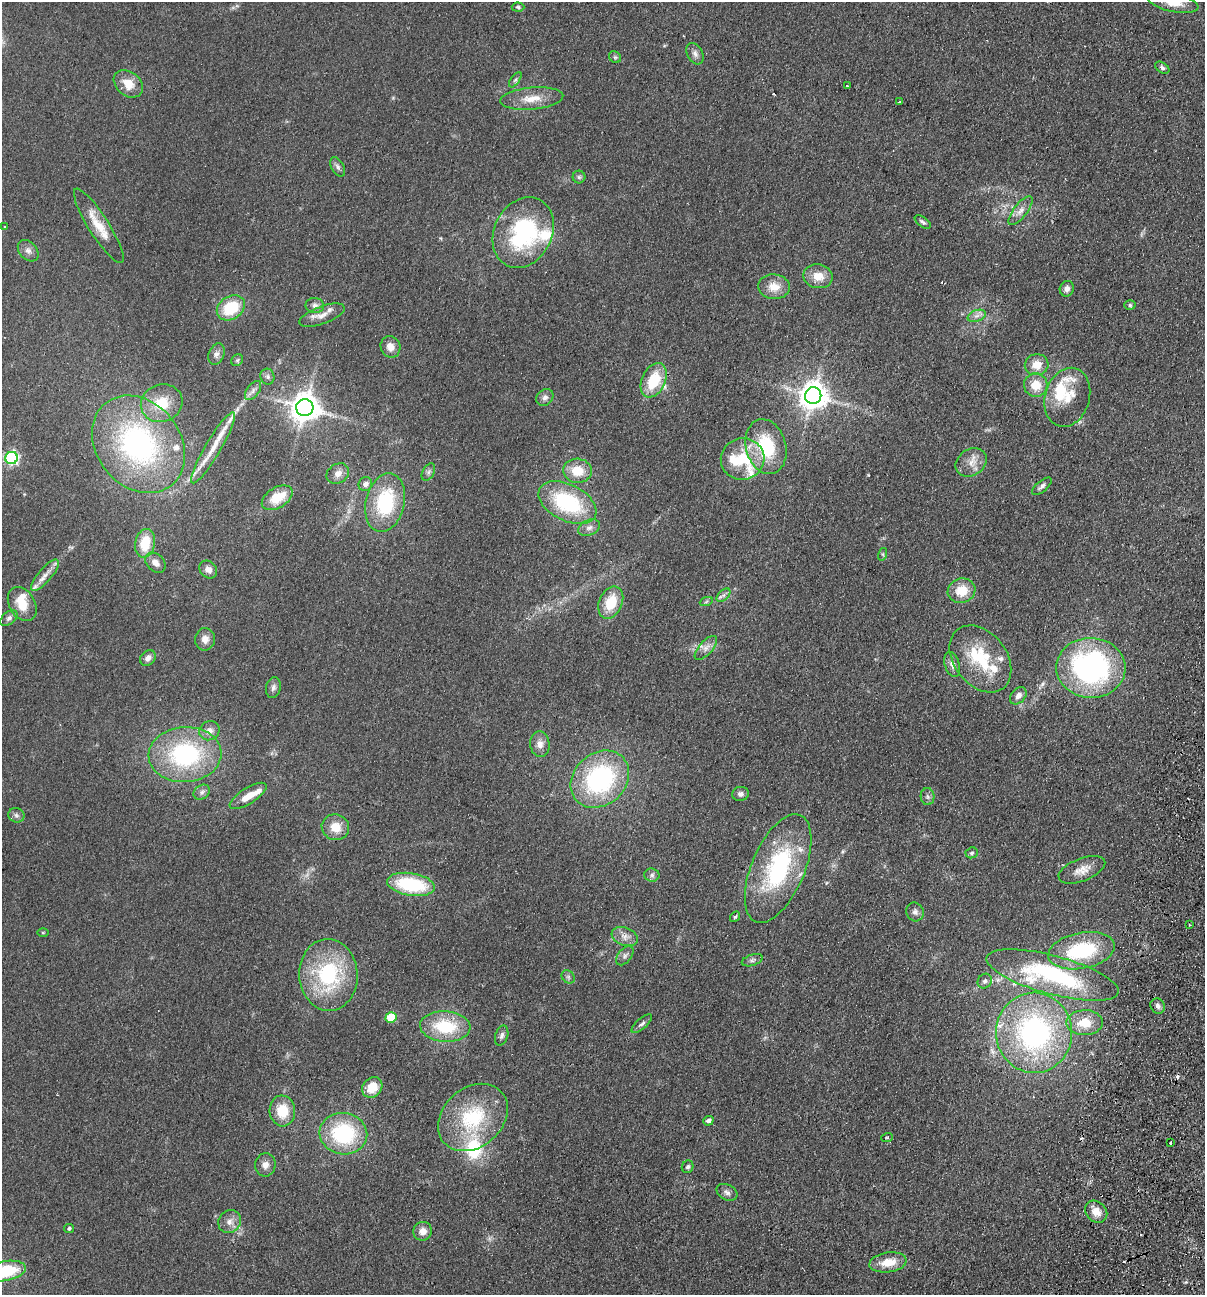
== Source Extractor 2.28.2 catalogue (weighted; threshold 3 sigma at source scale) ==
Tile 6 of 4 x 4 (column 2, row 2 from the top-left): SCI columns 1513-2715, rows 2607-3899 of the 5308 x 5212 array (HDU 1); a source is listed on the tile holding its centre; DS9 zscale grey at full resolution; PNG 1207 x 1297 px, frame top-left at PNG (2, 2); each listed source drawn as its Kron ellipse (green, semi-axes under 4 px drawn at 4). Shown black and unused: <1% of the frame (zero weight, under 2 of 3 exposures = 3% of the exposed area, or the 3 px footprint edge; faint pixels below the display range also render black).
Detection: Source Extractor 2.28.2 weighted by HDU 2 'WHT'; one run over the whole footprint, this tile lists its part. Background 0.0596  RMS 0.0088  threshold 0.0398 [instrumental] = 3 sigma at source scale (4.5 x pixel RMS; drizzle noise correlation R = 1.50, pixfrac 1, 0.05/0.05 arcsec/px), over >= 5 px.
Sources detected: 147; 2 inside a brighter object's white glare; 7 cosmic-ray / hot-pixel residue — neither listed nor drawn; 15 inside a brighter listed object's ellipse — not listed separately; the other 123 listed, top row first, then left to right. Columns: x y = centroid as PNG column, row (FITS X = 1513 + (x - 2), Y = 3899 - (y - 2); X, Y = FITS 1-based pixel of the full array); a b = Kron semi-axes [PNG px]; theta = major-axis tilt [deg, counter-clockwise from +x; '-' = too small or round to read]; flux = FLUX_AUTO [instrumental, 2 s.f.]
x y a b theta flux
1173 3 25 9 -12 14
518 7 6 4 -3 1.4
695 54 11 7 -60 4.1
615 57 6 5 - 1.6
1162 68 8 5 -34 2.1
515 80 9 4 54 2
128 84 16 12 -39 14
848 86 4 3 - 1.8
532 99 32 11 5 17
900 102 3 2 - 0.79
338 167 10 6 -60 2.8
579 177 6 6 - 1.8
1021 211 17 7 52 6.5
923 222 9 5 -35 2.2
99 226 43 10 -58 20
4 227 4 2 - 0.71
523 232 37 29 63 100
28 251 12 8 -48 4.8
818 276 15 12 -11 13
774 287 16 12 -5 13
1067 289 8 7 - 4.2
1130 305 5 5 - 1.6
315 306 9 7 -2 3.4
231 308 15 11 33 34
322 315 24 9 20 8.9
977 316 9 5 19 3.6
390 347 11 10 - 7.2
216 354 11 7 69 3.9
237 360 6 5 - 1.6
1037 365 12 10 11 12
267 377 8 7 - 2.5
654 380 18 11 65 34
1036 385 11 11 - 16
253 390 11 6 53 3.7
813 396 8 8 - 1200
545 397 9 7 44 3.7
1067 397 30 22 73 24
162 403 21 18 22 26
305 408 8 8 - 1400
138 444 53 42 -51 200
766 447 28 20 -75 53
213 448 41 8 60 18
12 458 6 6 - 170
743 459 22 21 - 36
971 462 17 13 34 9.7
577 471 14 12 -6 19
428 472 9 5 59 2.6
338 474 12 9 32 6.5
365 484 7 6 - 4.9
1042 486 12 5 40 3.1
277 498 17 10 31 21
385 503 30 19 77 65
567 503 31 18 -27 77
589 528 11 7 25 4.1
145 543 14 10 79 25
883 554 6 4 73 1.3
155 563 12 8 -45 6.1
208 570 10 8 -47 5.7
45 575 20 6 49 7.5
961 591 14 12 18 18
724 595 8 5 43 2.5
706 602 7 4 20 1.5
611 603 17 11 65 25
22 604 18 13 -59 17
9 618 10 6 41 2.9
205 639 11 10 - 6.5
706 648 15 7 48 5.4
148 658 8 7 - 4.4
980 659 37 26 -52 49
952 664 13 7 -73 5.2
1091 668 34 30 -2 200
273 687 11 7 77 3.2
1018 696 10 7 49 4.5
209 731 10 9 - 5.9
540 744 13 9 -84 6.6
185 755 36 27 4 110
600 779 32 26 42 130
202 792 9 7 33 3.2
740 794 8 7 - 3.4
248 796 21 8 32 12
928 797 8 7 - 2.7
16 815 8 7 - 2.6
335 827 14 12 -18 14
972 853 6 5 - 1.7
778 868 58 26 67 110
1082 870 25 11 21 11
652 875 7 6 - 2.6
411 884 24 11 -9 63
915 912 9 8 - 3.8
735 917 6 4 53 1.2
1190 925 2 2 - 0.89
43 933 6 3 0 0.81
625 937 13 9 -21 6.2
1081 951 34 18 11 69
625 956 11 6 52 3.3
752 960 11 5 18 2.7
328 975 36 29 -87 82
1053 975 68 19 -15 130
568 977 7 6 - 2.1
985 981 8 6 50 3
1158 1006 8 6 -55 3.2
391 1018 5 5 - 36
1085 1023 18 12 1 19
642 1024 13 5 41 2.9
445 1026 25 15 -4 44
1034 1033 40 38 -87 190
502 1036 10 6 73 3.1
372 1087 11 9 47 17
282 1111 15 13 -84 22
473 1117 38 29 41 63
708 1121 5 4 - 3.1
343 1134 24 20 -8 76
887 1138 6 3 20 0.96
1171 1142 3 3 - 3.5
265 1165 11 10 - 5.7
688 1167 6 5 - 2.1
727 1192 11 7 -28 3.5
1096 1212 12 10 -42 9.9
230 1222 12 11 - 6.5
69 1228 5 4 - 1.9
423 1231 9 9 - 6.8
888 1262 19 10 8 15
5 1271 22 10 11 46
Isophote crosses this tile's border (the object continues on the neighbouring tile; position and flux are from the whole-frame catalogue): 2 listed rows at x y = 1173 3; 5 1271